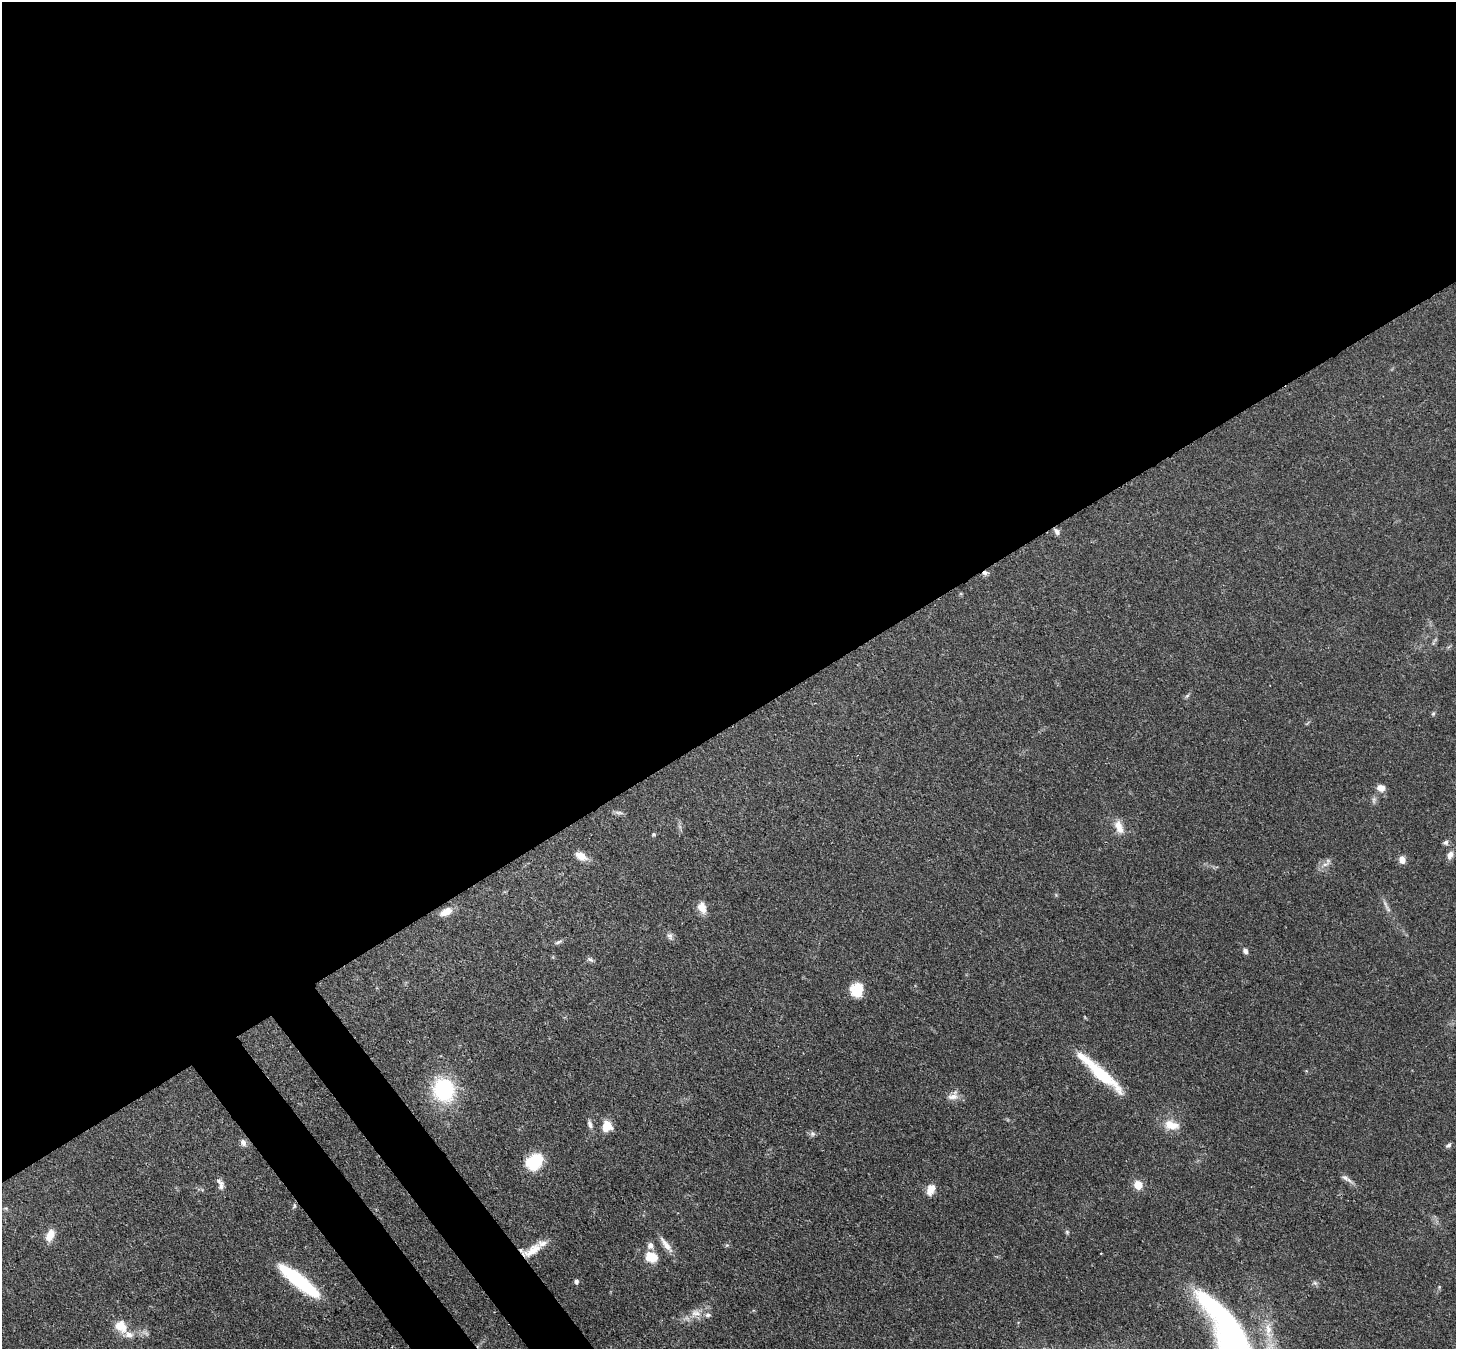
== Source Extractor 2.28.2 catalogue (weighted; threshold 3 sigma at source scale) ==
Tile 2 of 4 x 4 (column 2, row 1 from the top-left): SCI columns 1536-2989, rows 4253-5599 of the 5974 x 5946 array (HDU 1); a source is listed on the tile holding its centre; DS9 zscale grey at full resolution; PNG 1458 x 1351 px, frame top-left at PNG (2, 2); no overlay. Shown black and unused: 56% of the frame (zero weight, under 3 of 4 exposures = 7% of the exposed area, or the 3 px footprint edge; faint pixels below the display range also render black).
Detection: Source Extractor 2.28.2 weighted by HDU 2 'WHT'; one run over the whole footprint, this tile lists its part. Background 0.0888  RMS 0.0038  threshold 0.0173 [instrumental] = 3 sigma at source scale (4.5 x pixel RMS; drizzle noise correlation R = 1.50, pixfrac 1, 0.05/0.05 arcsec/px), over >= 5 px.
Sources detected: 56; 1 cosmic-ray / hot-pixel residue — not listed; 5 inside a brighter listed object's ellipse — not listed separately; the other 50 listed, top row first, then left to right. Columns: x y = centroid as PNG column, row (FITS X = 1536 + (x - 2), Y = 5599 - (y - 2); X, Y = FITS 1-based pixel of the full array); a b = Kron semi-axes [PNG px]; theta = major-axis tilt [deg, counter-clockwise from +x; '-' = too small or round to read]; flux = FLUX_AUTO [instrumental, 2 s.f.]
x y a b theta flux
1057 532 9 6 -54 1.5
985 573 7 6 - 1.2
1187 696 7 4 45 0.67
1433 713 6 5 - 0.62
1381 788 9 7 -8 3.2
1374 800 11 4 85 1
619 813 13 4 -7 1.1
1119 827 19 9 -72 4.3
653 835 6 4 19 0.47
1446 842 7 6 - 1.1
1450 855 11 7 59 2.1
581 856 16 9 -28 3.9
1402 859 9 7 -77 2.7
1325 864 11 5 22 1.7
1386 905 16 4 -63 1.6
702 908 13 8 -66 4.5
446 912 16 8 25 3.8
670 936 11 8 -62 1.5
558 942 10 4 24 1
1245 951 7 6 - 1.3
590 959 9 5 -29 1.1
857 990 14 12 80 8.9
1100 1074 58 12 -40 21
444 1090 17 14 -66 44
953 1097 16 9 6 2.9
590 1124 12 6 -70 1.4
1171 1125 21 12 -11 5.9
607 1126 12 10 81 5.3
812 1134 8 7 - 1.1
243 1143 9 7 -71 1.7
1448 1145 8 5 46 0.87
535 1161 21 15 38 14
1347 1179 19 6 -35 1.9
1138 1185 5 5 - 13
221 1186 12 7 82 1.7
931 1190 14 9 67 3.7
294 1206 7 5 82 0.67
1067 1232 5 5 - 0.65
50 1235 15 9 68 4.5
650 1245 8 7 - 1.9
666 1245 25 7 -54 3.6
727 1245 6 4 18 0.51
532 1250 29 11 30 6.9
651 1257 14 10 -27 7.3
299 1281 48 11 -38 36
576 1281 5 5 - 1.2
696 1313 16 11 12 4.4
121 1326 16 13 -43 6.2
1268 1330 27 10 -80 7.5
1235 1332 83 11 -54 88
Overlapping masked pixels (flux is a lower limit): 3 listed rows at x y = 1057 532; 985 573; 532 1250
Isophote crosses this tile's border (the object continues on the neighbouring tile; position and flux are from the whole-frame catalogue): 1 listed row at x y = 1235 1332